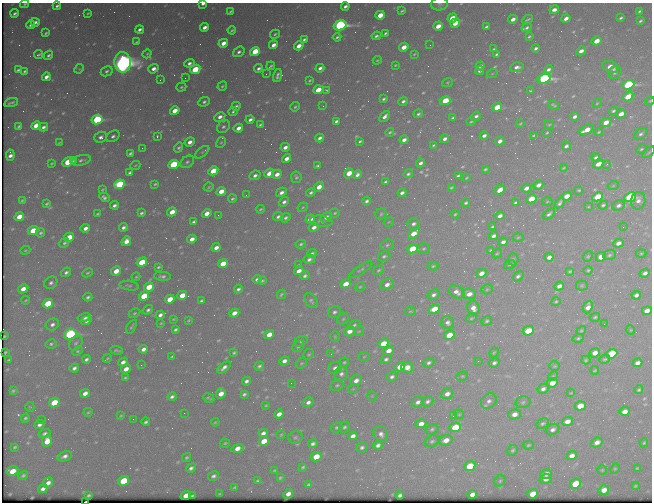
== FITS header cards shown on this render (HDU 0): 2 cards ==
NAXIS1  =                  650 / Width of table row in bytes
NAXIS2  =                  500 / Number of rows in table

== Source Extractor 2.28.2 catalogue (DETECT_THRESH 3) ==
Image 650 x 500 px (HDU 0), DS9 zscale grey, 1 PNG px = 1 image px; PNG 654 x 504 px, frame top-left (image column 1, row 500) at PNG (2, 3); each listed source drawn as its Kron ellipse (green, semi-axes under 4 px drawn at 4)
Background 467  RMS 2.4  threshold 7.35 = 3 sigma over >= 5 px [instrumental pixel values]
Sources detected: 590; of the 590, the 500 brightest by FLUX_AUTO listed and drawn (90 fainter detections omitted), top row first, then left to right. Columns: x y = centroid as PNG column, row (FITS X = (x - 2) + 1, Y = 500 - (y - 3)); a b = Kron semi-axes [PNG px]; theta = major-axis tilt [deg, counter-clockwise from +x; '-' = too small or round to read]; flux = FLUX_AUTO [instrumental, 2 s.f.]
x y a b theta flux
24 4 4 3 - 240
203 4 4 2 - 520
439 4 8 6 11 440
57 6 4 3 - 390
345 6 4 3 - 500
554 10 5 3 - 840
231 11 3 2 - 220
402 11 3 2 - 210
640 11 3 2 - 270
15 13 4 3 - 420
88 13 4 3 - 210
380 15 5 4 - 2900
452 18 5 4 - 3800
566 18 5 3 - 990
621 18 4 3 - 270
513 19 4 3 - 1000
528 19 6 2 27 270
640 21 4 3 - 280
35 22 4 3 - 600
455 23 5 4 - 2900
30 25 4 3 - 360
340 25 6 5 - 39000
438 26 5 4 - 2000
204 27 4 3 - 850
486 27 4 3 - 330
527 28 5 3 - 350
140 29 4 3 - 550
232 30 4 3 - 260
46 33 4 2 - 240
385 33 4 2 - 270
275 34 5 4 - 280
376 36 5 3 - 440
529 36 4 2 - 230
337 37 4 3 - 290
304 39 4 3 - 350
596 41 5 4 - 2200
136 42 4 3 - 230
223 43 5 4 - 1500
273 45 5 4 - 960
430 45 2 2 - 300
299 46 5 4 - 1500
404 47 5 4 - 2000
536 48 4 3 - 410
494 49 4 2 - 250
255 51 5 4 - 6600
581 51 5 3 - 1000
239 52 6 4 36 520
147 54 5 3 - 180
414 54 4 2 - 160
497 54 3 3 - 300
38 55 5 3 - 280
48 55 5 4 - 320
377 60 4 3 - 190
123 62 10 8 -89 140000
189 63 5 4 - 610
395 65 3 2 - 180
271 66 4 3 - 250
480 66 4 3 - 550
517 67 7 4 10 680
610 67 8 5 -22 1800
259 68 4 3 - 490
320 68 4 3 - 600
79 69 5 4 - 170
153 69 5 4 - 960
195 69 5 4 - 6900
548 69 4 3 - 530
18 70 4 3 - 300
25 71 4 3 - 290
107 71 6 4 28 390
480 71 4 3 - 590
615 73 7 6 - 400
266 74 2 2 - 280
492 74 5 3 - 160
277 76 7 3 74 480
46 77 4 3 - 900
185 78 3 2 - 230
544 79 6 4 16 38000
160 80 3 2 - 180
310 80 3 3 - 190
447 82 5 3 - 170
628 85 6 4 22 24000
222 86 5 4 - 270
181 87 5 4 - 250
318 90 5 4 - 3100
326 90 3 2 - 190
530 91 4 3 - 200
628 97 6 4 35 3700
384 99 4 3 - 300
403 101 5 4 - 500
445 101 5 4 - 4700
650 101 5 4 - 190
11 102 7 2 18 280
204 102 6 4 26 430
597 103 5 4 - 210
554 105 5 3 - 240
236 106 4 3 - 400
323 106 3 2 - 240
295 107 5 3 - 250
497 107 5 4 - 3800
175 111 5 4 - 2400
613 111 5 4 - 340
233 112 4 3 - 290
418 114 4 3 - 320
621 114 5 4 - 1500
385 116 6 4 49 840
476 116 5 3 - 530
220 117 6 4 29 860
575 117 4 3 - 640
453 118 4 3 - 300
250 119 4 3 - 570
97 120 5 4 - 18000
336 121 4 3 - 420
471 121 5 3 - 220
606 122 6 4 27 1700
520 124 4 3 - 160
260 125 4 3 - 270
549 125 4 4 - 180
19 126 4 3 - 270
36 126 5 4 - 3700
43 127 5 4 - 550
223 127 7 5 41 530
238 128 5 4 - 1300
586 130 8 4 27 2300
390 132 4 4 - 260
599 132 4 3 - 190
547 133 4 2 - 180
641 134 7 5 31 430
113 136 7 5 32 410
157 136 3 2 - 200
484 136 4 3 - 570
534 136 4 3 - 250
101 137 6 5 - 680
320 138 4 3 - 570
445 139 5 3 - 670
404 140 4 3 - 800
360 141 4 3 - 270
500 141 5 3 - 750
190 142 5 4 - 930
221 142 6 4 63 240
59 143 3 3 - 170
434 145 3 3 - 260
566 146 4 3 - 440
285 147 4 3 - 830
142 148 2 2 - 930
179 148 5 4 - 330
641 149 5 4 - 230
202 152 8 4 39 300
649 152 7 3 40 200
130 153 4 3 - 340
10 155 5 4 - 760
596 157 4 3 - 400
286 159 5 4 - 1100
81 160 10 5 16 480
73 161 3 2 - 330
67 162 5 4 - 4300
187 162 7 5 37 420
51 163 3 3 - 190
420 163 4 3 - 530
174 164 5 4 - 12000
598 164 5 4 - 1700
607 164 3 2 - 430
135 165 5 3 - 160
318 166 4 3 - 260
564 168 4 2 - 160
485 169 4 3 - 240
213 171 5 4 - 4400
130 173 4 3 - 400
269 173 5 4 - 1800
349 173 5 4 - 3200
277 174 5 4 - 1100
408 174 5 4 - 320
255 175 6 4 27 600
357 175 5 4 - 600
458 176 4 3 - 310
296 177 6 5 - 330
466 178 3 2 - 160
385 182 4 3 - 330
119 184 5 4 - 13000
155 184 3 3 - 210
538 185 5 3 - 870
613 186 5 3 - 160
209 187 5 3 - 210
319 187 5 4 - 2000
451 187 3 3 - 200
526 188 5 4 - 1100
102 190 3 2 - 170
500 190 5 4 - 1700
579 190 4 3 - 230
221 191 5 4 - 2300
281 192 6 4 31 770
311 192 5 3 - 400
402 193 4 3 - 550
246 195 3 2 - 200
567 196 5 4 - 1800
104 197 5 4 - 470
598 197 5 4 - 5500
630 197 6 4 25 22000
232 199 4 3 - 300
531 199 5 4 - 3500
22 200 3 3 - 190
367 201 4 3 - 440
638 201 9 7 79 890
284 202 5 4 - 530
547 202 5 3 - 190
466 203 4 3 - 340
516 203 4 3 - 300
560 203 6 3 56 420
47 204 4 3 - 250
114 205 4 3 - 470
603 205 5 3 - 340
618 205 6 5 - 590
303 207 5 3 - 180
588 207 4 3 - 160
261 209 4 3 - 210
172 212 5 4 - 2000
141 213 4 3 - 300
207 213 5 4 - 1500
335 213 5 4 - 230
98 214 3 3 - 200
381 214 5 5 - 310
455 214 4 3 - 200
549 214 7 3 40 430
218 215 3 2 - 210
500 216 5 3 - 790
19 217 5 4 - 2200
278 217 5 4 - 400
326 217 6 4 36 880
285 218 5 4 - 420
310 219 5 4 - 1700
321 221 11 5 -8 450
194 222 4 3 - 380
389 222 5 3 - 160
413 224 6 5 - 550
124 227 4 4 - 530
314 227 5 4 - 820
493 227 4 3 - 260
623 227 2 2 - 430
85 228 5 4 - 910
33 231 5 4 - 4700
40 233 5 4 - 300
414 234 6 4 36 2700
494 236 4 3 - 580
69 237 5 4 - 3200
518 237 5 3 - 190
192 239 5 3 - 1200
126 241 5 4 - 1300
503 242 4 3 - 710
64 243 5 4 - 320
618 243 5 4 - 960
301 244 5 3 - 270
387 245 7 5 19 370
216 248 4 4 - 940
412 249 5 4 - 5800
424 249 6 5 - 330
25 250 5 4 - 220
491 250 4 3 - 240
312 253 5 3 - 300
641 253 5 3 - 190
497 254 5 3 - 190
609 255 6 5 - 350
384 256 6 4 20 370
549 257 4 4 - 830
588 257 6 4 47 230
601 257 5 4 - 2400
309 259 6 3 9 530
513 259 6 5 - 300
142 262 5 4 - 5300
223 264 5 4 - 3600
299 265 3 2 - 170
510 265 6 3 19 200
433 266 5 4 - 220
158 267 3 3 - 260
361 270 13 3 33 390
379 270 6 4 31 260
588 270 4 4 - 220
116 271 5 4 - 2300
299 271 5 4 - 1200
570 271 4 2 - 200
66 272 5 4 - 460
87 273 6 4 29 240
481 273 5 4 - 1400
645 273 5 4 - 610
162 276 8 4 -3 510
305 276 5 4 - 430
518 276 6 4 37 420
136 277 4 3 - 170
257 279 4 3 - 530
262 281 4 3 - 200
51 283 7 5 38 570
346 284 5 4 - 2100
387 284 7 5 30 990
129 286 10 4 -10 340
559 286 5 4 - 890
582 286 6 5 - 220
149 287 5 4 - 4000
360 287 5 4 - 220
23 289 5 4 - 1600
238 289 4 3 - 380
487 289 5 5 - 230
457 292 8 6 -26 1100
281 294 5 3 - 200
469 294 7 5 -5 1300
182 295 5 4 - 2700
434 295 6 4 31 520
636 295 5 3 - 560
144 296 5 4 - 5900
88 297 4 3 - 370
170 299 5 4 - 3100
26 300 4 3 - 190
201 301 4 3 - 300
311 301 8 5 -52 390
556 302 4 3 - 210
48 304 5 4 - 6100
588 307 6 4 67 1200
473 308 7 6 - 1200
434 309 6 4 22 3800
148 310 5 4 - 400
410 311 5 4 - 180
647 311 5 4 - 1200
334 312 6 6 - 460
134 313 6 4 27 250
234 313 5 4 - 1200
160 315 4 4 - 670
84 317 7 4 13 780
595 317 5 4 - 250
471 318 6 4 27 200
173 319 4 3 - 170
343 319 6 5 - 280
188 320 3 2 - 180
86 321 5 4 - 690
487 321 5 4 - 340
161 323 3 3 - 170
448 323 6 6 - 680
52 324 7 5 31 650
604 324 2 2 - 480
354 325 6 4 25 340
131 327 8 3 60 290
176 329 4 3 - 350
631 330 4 4 - 160
349 331 6 5 - 1400
359 331 5 4 - 210
528 331 5 4 - 5900
581 331 5 4 - 200
70 334 6 5 - 31000
269 334 5 4 - 1900
449 335 5 4 - 4000
5 336 3 2 - 200
335 337 5 4 - 200
578 338 5 4 - 270
301 341 7 5 27 320
76 343 8 5 51 410
51 344 6 4 13 290
383 344 5 4 - 3900
298 346 6 5 - 350
143 349 5 4 - 880
117 350 6 2 -5 270
77 351 6 4 27 230
388 351 5 4 - 1500
5 352 4 3 - 190
234 353 4 3 - 240
494 353 5 3 - 180
595 353 5 4 - 1200
309 354 6 5 - 250
331 354 2 2 - 400
612 354 5 4 - 9300
172 357 3 3 - 230
364 357 5 5 - 180
107 358 4 2 - 190
86 359 4 3 - 440
386 359 5 4 - 410
605 359 6 4 26 250
9 360 4 2 - 220
586 360 4 4 - 220
284 361 5 4 - 900
478 361 2 2 - 350
123 362 5 4 - 790
344 362 5 4 - 260
301 363 6 5 - 240
429 363 6 4 22 450
494 363 5 4 - 480
637 363 5 4 - 810
141 365 3 2 - 180
259 366 5 4 - 380
555 366 5 4 - 210
224 367 8 3 40 730
400 367 5 4 - 2000
407 367 6 5 - 1700
74 368 5 3 - 530
335 368 7 5 25 770
126 369 5 4 - 1400
595 370 4 3 - 190
341 374 7 6 - 660
462 376 6 4 20 210
553 376 5 3 - 180
392 377 6 4 36 530
125 378 4 3 - 270
246 381 5 3 - 540
356 381 6 5 - 990
291 383 2 2 - 200
552 383 5 4 - 1900
337 385 7 5 24 330
353 389 5 3 - 160
543 389 6 5 - 620
639 390 4 3 - 270
13 391 4 3 - 250
85 393 5 4 - 1100
221 393 5 5 - 1900
571 393 4 3 - 180
244 394 4 3 - 350
447 394 6 5 - 1100
372 396 4 4 - 160
172 397 4 3 - 480
209 398 6 3 -28 280
427 401 6 4 25 470
489 401 8 7 - 810
54 402 5 4 - 4700
308 402 5 4 - 710
418 402 6 5 - 650
523 402 7 6 - 350
266 405 4 2 - 180
580 406 5 4 - 3600
30 407 4 4 - 170
88 412 4 3 - 180
625 412 5 4 - 1400
184 413 2 2 - 180
279 414 5 4 - 1100
459 414 5 4 - 210
514 414 6 5 - 1200
121 416 3 3 - 170
453 416 3 3 - 170
25 418 4 4 - 300
42 419 2 2 - 300
133 419 2 2 - 260
567 421 6 4 24 1200
146 422 4 3 - 360
215 422 4 3 - 170
543 423 6 4 31 330
421 424 5 4 - 1300
39 425 5 4 - 670
337 427 6 5 - 330
344 427 6 5 - 330
455 427 6 4 22 5400
432 429 7 5 28 330
553 429 7 5 27 610
263 433 5 4 - 770
45 434 6 4 20 490
381 434 8 6 -56 810
281 435 5 3 - 160
353 436 5 4 - 940
295 437 7 6 - 380
446 440 7 5 20 1500
47 441 6 5 - 2500
264 441 5 4 - 2700
432 441 7 5 28 390
597 442 6 4 27 1100
225 443 5 3 - 210
644 443 4 3 - 220
313 444 5 3 - 470
378 445 4 4 - 540
529 445 5 4 - 230
15 447 4 3 - 220
362 447 6 4 16 450
238 448 6 4 16 1400
513 450 6 5 - 310
65 456 7 4 23 700
572 456 5 4 - 1100
186 457 5 4 - 270
316 457 5 4 - 2900
470 466 6 5 - 4800
303 467 4 3 - 240
191 468 5 4 - 510
637 468 3 3 - 180
615 469 5 4 - 210
275 470 4 3 - 220
602 470 5 5 - 200
12 471 6 4 9 2700
546 474 5 5 - 1200
23 475 5 4 - 310
213 476 6 4 29 500
280 478 4 3 - 220
546 479 6 4 15 830
123 481 6 5 - 6400
258 481 4 3 - 300
500 481 6 5 - 280
48 483 5 4 - 890
575 484 6 5 - 7100
308 485 4 3 - 230
635 486 4 3 - 190
235 487 4 3 - 230
43 489 5 4 - 700
604 490 5 5 - 1500
219 494 4 2 - 180
288 494 5 4 - 940
472 494 5 4 - 930
533 494 5 4 - 2800
88 495 4 3 - 270
400 495 4 3 - 430
186 496 5 4 - 2100
192 496 4 3 - 210
86 502 3 2 - 810
At the frame edge (FLAGS 8, measured only in part): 5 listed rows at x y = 24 4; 203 4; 439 4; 650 101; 86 502
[90 fainter detections neither listed nor drawn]